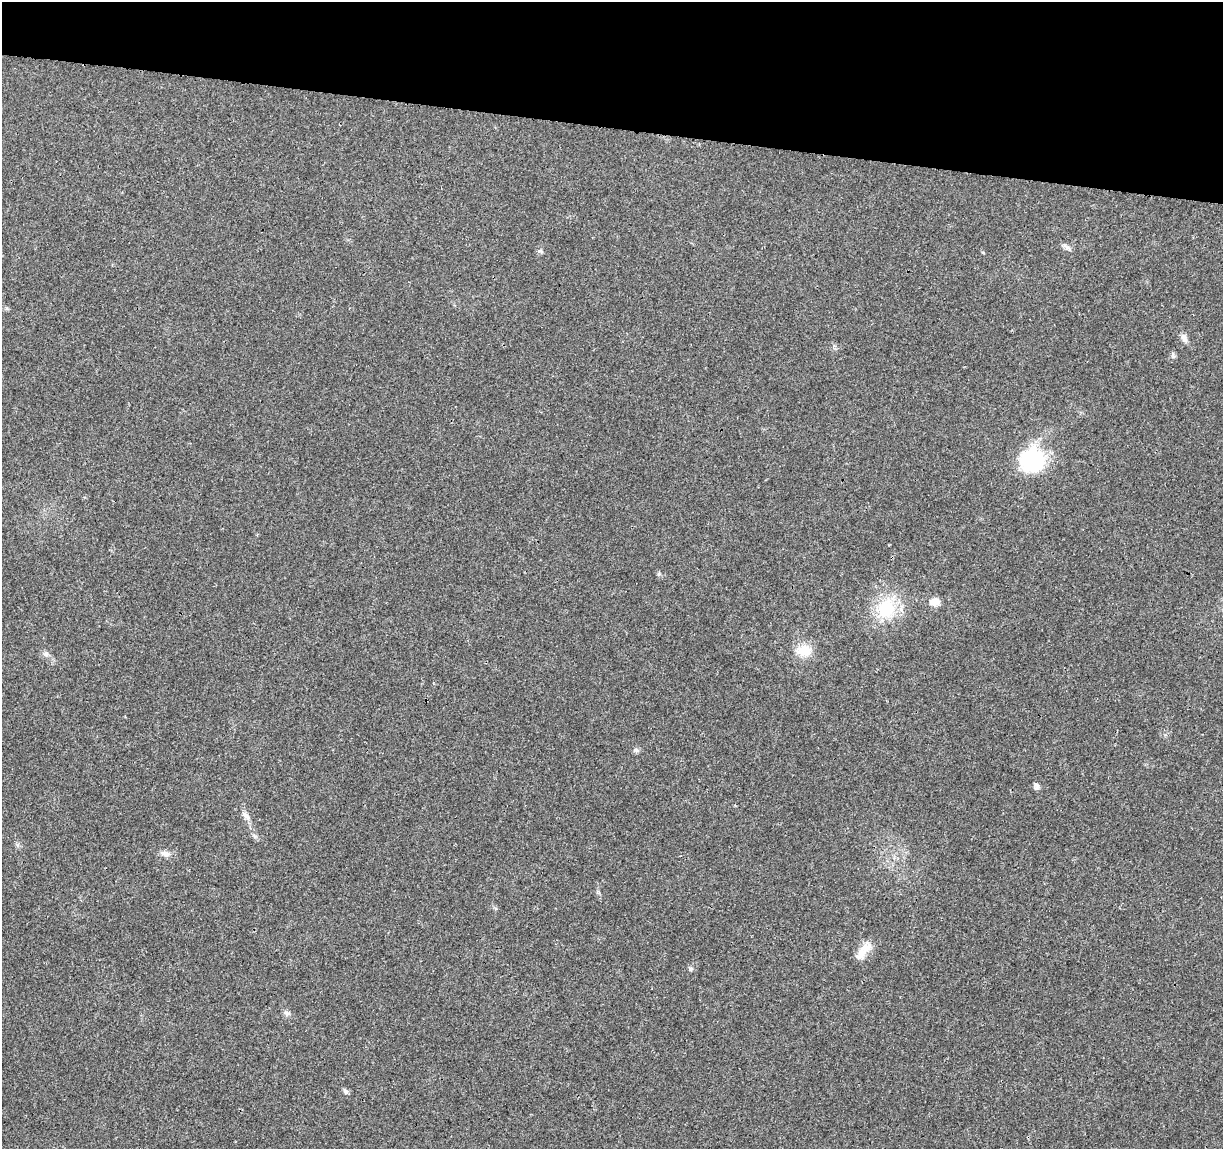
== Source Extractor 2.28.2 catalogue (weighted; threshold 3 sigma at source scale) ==
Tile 2 of 4 x 4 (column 2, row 1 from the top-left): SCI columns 1227-2447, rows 3672-4818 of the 4900 x 5106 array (HDU 1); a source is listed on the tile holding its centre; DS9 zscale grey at full resolution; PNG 1225 x 1151 px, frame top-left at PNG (2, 2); no overlay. Shown black and unused: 11% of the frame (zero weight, under 3 of 4 exposures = <1% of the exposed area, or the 3 px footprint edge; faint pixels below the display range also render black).
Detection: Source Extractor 2.28.2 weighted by HDU 2 'WHT'; one run over the whole footprint, this tile lists its part. Background 0.0199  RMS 0.0029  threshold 0.0128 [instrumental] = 3 sigma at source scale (4.5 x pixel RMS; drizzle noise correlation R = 1.50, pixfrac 1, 0.0396/0.0396 arcsec/px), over >= 5 px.
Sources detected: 17; all 17 listed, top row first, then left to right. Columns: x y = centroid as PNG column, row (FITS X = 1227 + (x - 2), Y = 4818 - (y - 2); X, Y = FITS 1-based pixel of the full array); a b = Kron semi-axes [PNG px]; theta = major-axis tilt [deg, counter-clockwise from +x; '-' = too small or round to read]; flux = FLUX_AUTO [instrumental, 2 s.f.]
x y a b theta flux
1067 247 14 5 -35 0.89
541 251 8 4 -22 0.5
1184 338 13 7 -61 1.4
1173 355 9 3 -82 0.55
1032 460 29 29 - 21
659 574 6 4 89 0.44
935 602 13 9 10 2.5
886 609 31 26 64 13
804 650 20 15 1 5.2
46 654 8 6 -14 0.91
1037 786 9 6 87 0.83
245 815 14 6 -41 1.4
165 854 14 7 -15 1.5
864 950 29 10 48 3.9
690 969 7 5 -25 0.55
286 1013 11 6 -30 0.89
345 1091 8 6 -59 0.68
Unlisted compact peaks at least as high as the median listed source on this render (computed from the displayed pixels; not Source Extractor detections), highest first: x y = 636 750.